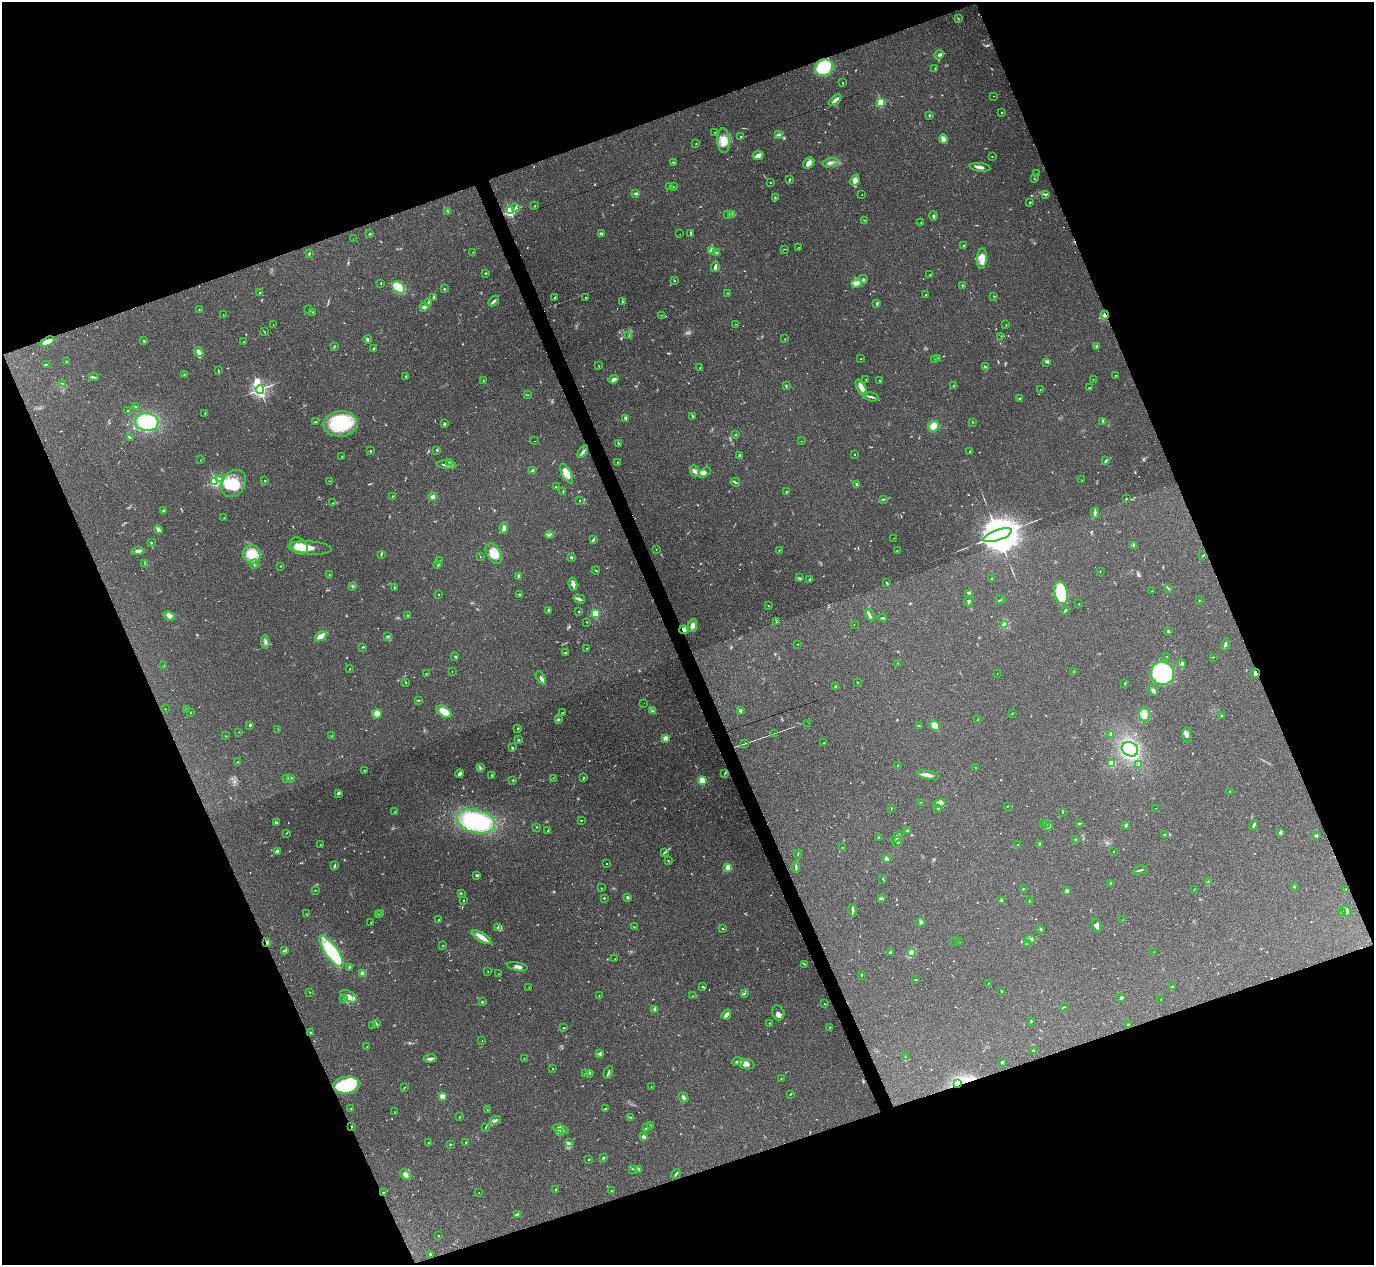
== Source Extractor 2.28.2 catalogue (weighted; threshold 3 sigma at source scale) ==
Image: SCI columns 1-5488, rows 275-5326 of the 5488 x 5473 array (HDU 1 of 3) = the unmasked area's bounding box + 8 px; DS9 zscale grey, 4 x 4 block average (1 PNG px = mean of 4 x 4 image px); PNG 1376 x 1267 px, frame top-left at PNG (2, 2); each listed source drawn as its Kron ellipse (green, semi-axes under 4 px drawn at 4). Shown black and unused: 41% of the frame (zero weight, under 3 of 4 exposures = <1% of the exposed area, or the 3 px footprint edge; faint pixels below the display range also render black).
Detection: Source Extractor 2.28.2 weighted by HDU 2 'WHT'. Background 0.16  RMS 0.0052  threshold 0.0233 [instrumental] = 3 sigma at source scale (4.5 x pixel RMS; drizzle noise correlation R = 1.50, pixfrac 1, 0.05/0.05 arcsec/px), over >= 5 px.
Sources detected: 843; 23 too faint to see at this stretch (4 x 4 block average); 3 inside a brighter object's white glare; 61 cosmic-ray / hot-pixel residue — neither listed nor drawn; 14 coinciding with a brighter row at this scale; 44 inside a brighter listed object's ellipse — not listed separately; of the other 698, all 500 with FLUX_AUTO >= 1.06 (the completeness limit of this list) listed and drawn (198 fainter detections not listed), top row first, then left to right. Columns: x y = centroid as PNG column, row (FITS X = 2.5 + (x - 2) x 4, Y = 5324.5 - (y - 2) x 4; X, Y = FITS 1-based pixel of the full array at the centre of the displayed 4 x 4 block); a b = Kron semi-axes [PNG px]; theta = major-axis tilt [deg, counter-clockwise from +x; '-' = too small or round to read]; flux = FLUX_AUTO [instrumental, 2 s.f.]
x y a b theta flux
958 18 2 2 - 1.1
939 55 5 3 - 6
824 67 9 8 - 190
935 68 2 2 - 3.1
843 83 2 2 - 1.9
994 96 2 2 - 1.1
835 100 7 3 44 11
881 102 2 2 - 200
1002 112 2 2 - 1.7
929 115 2 2 - 3.7
715 132 2 2 - 1.4
778 134 3 2 - 5.8
741 136 2 2 - 1.5
944 139 5 4 - 14
724 141 12 6 -87 31
696 144 2 2 - 1.4
758 155 5 3 - 19
992 156 3 2 - 1.2
674 162 2 2 - 1.2
809 163 6 5 - 14
830 163 8 3 11 12
980 167 10 3 -7 13
1036 174 2 2 - 1.2
790 179 3 2 - 2.8
1035 179 2 2 - 1.2
855 180 6 4 64 19
771 183 2 2 - 1.5
669 186 2 2 - 2.6
673 187 3 2 - 1.9
636 193 4 2 - 5.7
1046 194 4 2 - 4.7
861 195 2 2 - 38
775 198 3 2 - 3
1030 203 3 2 - 3.4
535 206 2 2 - 1.6
516 207 3 2 - 3
448 211 2 2 - 2
510 211 2 2 - 540
728 214 2 2 - 1.3
731 214 2 2 - 1.6
933 216 4 2 - 5.7
864 220 3 2 - 1.4
921 222 2 2 - 1.7
601 233 2 2 - 21
370 234 3 2 - 2.4
679 234 2 2 - 17
691 234 4 3 - 3.9
353 239 2 2 - 16
963 246 2 2 - 2.5
798 248 2 2 - 1.3
785 249 2 2 - 1.1
712 251 2 2 - 27
473 252 2 2 - 1.3
717 253 3 2 - 7.2
309 254 3 2 - 3
982 258 10 5 87 30
715 267 5 2 - 11
485 273 2 2 - 5.6
930 275 3 2 - 1.8
863 279 4 2 - 3.6
674 281 2 2 - 1.9
381 283 2 2 - 6.3
857 283 5 4 - 11
962 285 2 2 - 7.7
398 288 7 5 -41 140
444 289 2 2 - 1.7
260 293 2 2 - 1.6
728 293 2 2 - 1.4
925 295 2 2 - 3.1
994 296 2 2 - 1.2
433 297 3 2 - 3.9
555 298 3 2 - 2.2
585 298 2 2 - 3.8
494 301 6 2 43 6
622 302 2 2 - 1.4
429 303 3 2 - 2.6
877 303 4 2 - 3
424 307 4 3 - 6.3
199 309 2 2 - 2
309 310 2 2 - 1.9
313 312 2 2 - 1.7
223 314 2 2 - 1.4
661 315 2 2 - 1.2
1105 315 4 2 - 4.5
735 324 2 2 - 1.5
273 325 2 2 - 1.1
1006 325 2 2 - 1.2
264 332 2 2 - 1.6
629 336 2 2 - 2
1001 336 2 2 - 1.2
367 339 4 3 - 5.1
785 339 2 2 - 1.7
144 341 2 2 - 17
47 342 8 3 24 28
243 342 2 2 - 2.1
1096 346 3 2 - 2.3
334 347 3 2 - 1.9
374 348 3 2 - 3.1
199 352 5 2 - 18
937 358 2 2 - 1.6
861 359 2 2 - 1.5
935 359 2 2 - 1.1
66 362 2 2 - 1.9
1046 362 2 2 - 1.3
46 364 3 2 - 1.5
599 366 2 2 - 1.3
985 366 3 2 - 2.4
700 368 2 2 - 3.9
218 371 4 2 - 2
185 374 3 2 - 2.1
1115 375 2 2 - 1.1
406 376 3 2 - 3
94 377 5 2 - 4
614 379 5 3 - 13
866 379 2 2 - 1.2
1093 379 2 2 - 1.4
483 380 2 2 - 1.4
879 380 2 2 - 1.2
63 384 3 2 - 2.4
786 386 2 2 - 1.9
953 386 3 2 - 2
862 388 9 3 -61 23
1089 388 2 2 - 5.5
260 389 4 2 - 1100
1040 390 2 2 - 1.1
528 395 2 2 - 1.8
871 397 8 2 -16 7.8
1020 399 3 2 - 1.9
136 407 3 2 - 2.7
128 410 2 2 - 1.5
205 414 2 2 - 1.4
693 416 3 2 - 1.7
626 418 2 2 - 30
1103 421 4 2 - 3.6
147 422 12 9 -7 160
315 422 3 2 - 3.6
972 422 2 2 - 1.1
340 424 17 12 2 230
444 424 3 2 - 3.2
934 426 5 5 - 37
735 435 2 2 - 1.1
130 438 3 2 - 3.2
535 441 2 2 - 8.6
801 441 2 2 - 1.6
619 444 2 2 - 1.4
437 450 2 2 - 4.7
370 451 2 2 - 2.4
970 451 2 2 - 1.8
583 452 7 3 57 8.2
855 455 2 2 - 1.3
342 456 2 2 - 1.2
739 456 2 2 - 26
201 460 2 2 - 1.3
1106 461 4 2 - 3.9
449 462 2 2 - 1.4
617 462 2 2 - 1.2
447 465 10 2 -6 10
532 470 3 2 - 4
695 471 6 3 -69 8.6
704 472 7 3 31 8.5
567 474 11 4 -63 27
219 479 2 2 - 7.8
1081 480 2 2 - 2.5
215 481 2 2 - 490
265 481 2 2 - 2.9
329 481 3 2 - 2.1
735 482 5 2 - 3.9
234 483 14 11 56 83
856 484 3 2 - 2.7
556 487 3 2 - 2.3
563 491 3 2 - 1.7
787 492 2 2 - 9.5
392 497 2 2 - 1.3
433 497 4 3 - 11
884 499 2 2 - 1.5
1126 499 2 2 - 2.1
579 501 2 2 - 1.6
333 503 3 2 - 3.2
163 511 4 2 - 3.9
1095 513 5 2 - 6.2
224 517 2 2 - 1.4
504 528 6 3 83 8.1
158 530 5 2 - 16
549 534 2 2 - 1.1
997 535 15 5 19 19000
893 538 2 2 - 4.3
593 540 2 2 - 4.5
151 543 2 2 - 2.9
1133 545 3 3 - 4
299 546 10 7 -40 39
310 548 22 6 -4 38
656 549 2 2 - 1.1
779 550 2 2 - 1.9
138 551 6 3 6 10
897 551 2 2 - 2.7
494 553 11 7 -60 38
252 554 9 8 - 72
381 554 3 2 - 2.7
480 556 2 2 - 1.4
1203 556 3 2 - 1.8
571 557 3 2 - 5.5
440 561 2 2 - 1.4
145 563 2 2 - 2
254 564 5 2 - 3.8
438 565 3 2 - 2.8
280 566 2 2 - 1.3
596 570 4 2 - 2.3
1100 571 2 2 - 1.6
329 575 2 2 - 1.6
519 576 3 2 - 6
799 578 4 2 - 3.4
809 579 2 2 - 3.1
992 579 3 2 - 3.1
887 583 3 2 - 2.7
573 584 6 4 -78 11
353 586 3 2 - 2.4
394 588 3 2 - 1.6
1168 589 3 2 - 2.3
1152 591 2 2 - 1.4
1061 593 11 7 -78 180
438 594 2 2 - 1.1
519 594 3 2 - 3.1
968 594 2 2 - 1.8
579 599 6 2 -16 10
1000 600 4 2 - 2.3
1199 600 2 2 - 2.2
968 601 5 3 - 4.9
1079 604 2 2 - 1.3
768 606 2 2 - 1.2
549 610 2 2 - 7.9
1065 611 3 2 - 2.5
579 612 2 2 - 3.7
596 614 2 2 - 220
408 615 2 2 - 2.5
870 615 6 2 -59 7.7
169 616 6 4 -26 11
883 618 4 2 - 3.4
587 622 2 2 - 1.3
776 622 2 2 - 1.6
854 624 2 2 - 1.4
1004 624 2 2 - 1.9
692 626 6 4 84 11
684 630 4 4 - 9.6
1168 631 2 2 - 15
321 636 6 3 35 36
387 636 3 2 - 2.9
265 642 7 2 -87 6.5
798 644 2 2 - 1.7
1225 644 6 2 72 4.5
363 647 3 2 - 2.7
586 648 2 2 - 1.1
565 653 3 2 - 2.7
455 656 3 2 - 1.7
1167 656 3 2 - 1.3
1213 657 2 2 - 1.4
898 663 2 2 - 1.7
1181 664 4 3 - 10
164 666 2 2 - 1.1
350 669 2 2 - 1.1
452 672 2 2 - 2.3
1074 672 3 2 - 2.4
1162 673 12 11 - 300
1255 673 4 3 - 8.9
426 674 2 2 - 1.9
997 674 2 2 - 2.7
541 678 7 2 -64 7.8
406 682 2 2 - 1.6
857 682 2 2 - 1.8
1125 683 2 2 - 1.2
835 687 3 2 - 6.9
1153 690 6 3 -58 7.4
419 700 3 2 - 3
644 703 2 2 - 9.6
165 709 2 2 - 2.1
186 709 2 2 - 1.3
653 711 2 2 - 2.5
740 711 4 2 - 4.4
444 712 8 5 -33 38
190 713 2 2 - 2
562 713 4 2 - 2
1012 713 3 2 - 1.2
377 714 5 3 - 10
1144 714 7 5 -85 19
1222 715 3 2 - 3
558 719 3 2 - 3.4
977 720 3 2 - 1.4
808 723 2 2 - 24
250 725 3 2 - 2.7
919 726 4 2 - 1.7
935 726 5 4 - 35
518 728 2 2 - 3.4
278 729 2 2 - 1.2
239 732 2 2 - 1.3
775 733 4 2 - 1.4
1111 734 3 2 - 5.7
1187 735 8 4 -88 10
225 736 2 2 - 1.7
332 736 2 2 - 1.7
665 738 2 2 - 69
519 740 3 2 - 2.4
745 743 4 2 - 1.5
824 743 2 2 - 1.3
512 748 4 2 - 3.6
1130 749 8 6 -29 190
238 762 4 2 - 3.4
1112 764 2 2 - 220
1139 765 2 2 - 4.3
898 766 2 2 - 1.8
480 768 2 2 - 2.3
976 768 2 2 - 1.3
364 771 2 2 - 5
725 773 2 2 - 1.7
460 774 4 3 - 8.3
492 775 2 2 - 1.9
928 775 11 3 -11 14
287 778 3 2 - 3.2
290 778 4 2 - 4.5
553 778 2 2 - 2.8
583 778 3 2 - 1.8
513 780 2 2 - 2
702 780 2 2 - 190
1230 791 2 2 - 2.9
338 793 4 3 - 3.9
920 802 3 2 - 1.4
939 803 6 4 19 24
1007 806 2 2 - 2
891 808 2 2 - 6.8
937 808 2 2 - 2
1155 808 2 2 - 10
395 812 2 2 - 2.5
1062 812 2 2 - 1.4
581 820 3 2 - 1.6
476 821 19 11 -14 270
276 822 4 2 - 2.7
1079 823 3 2 - 3.5
1044 824 3 2 - 3.5
1047 825 3 2 - 3.4
1126 825 3 2 - 3.5
1254 825 5 2 - 6.1
537 827 2 2 - 1.3
1049 827 4 3 - 5.9
547 830 3 2 - 1.1
908 831 3 2 - 1.8
286 833 2 2 - 1.2
1280 833 4 3 - 7.1
1164 834 2 2 - 1.9
1316 836 3 2 - 4.7
878 837 2 2 - 2.1
897 837 7 4 37 11
1075 839 2 2 - 1.7
897 842 5 2 - 5.3
1017 844 2 2 - 1.5
1039 844 3 2 - 2.7
320 845 2 2 - 1.5
842 847 2 2 - 1.2
277 851 3 2 - 11
1113 851 2 2 - 1.4
664 852 3 2 - 2.6
798 854 4 2 - 2.4
887 859 3 2 - 14
668 861 2 2 - 1.2
607 863 2 2 - 1.4
335 866 4 2 - 2.8
728 867 2 2 - 100
796 867 6 2 -83 4.4
1140 870 7 2 12 4.4
477 875 3 2 - 5.4
883 879 2 2 - 1.1
1209 882 4 3 - 4.9
1111 883 2 2 - 23
1294 886 2 2 - 3.1
601 888 2 2 - 1.2
1023 889 2 2 - 1.7
1194 889 2 2 - 1.9
1346 889 2 2 - 1.8
315 890 2 2 - 1.4
1067 891 2 2 - 47
461 893 2 2 - 1.1
627 897 2 2 - 4.7
604 898 2 2 - 4.2
881 898 4 2 - 4.5
1002 900 3 2 - 3
464 901 2 2 - 2.3
1029 901 3 2 - 1.7
853 910 6 2 -77 6.8
1346 911 6 3 -53 9.7
1342 912 4 2 - 4
381 913 2 2 - 1.1
306 914 3 2 - 1.2
379 915 2 2 - 4.2
439 920 2 2 - 10
1123 920 2 2 - 1.1
371 922 2 2 - 1.3
921 922 4 2 - 4.2
1096 925 7 4 -71 9.8
498 927 4 3 - 6.7
634 927 4 2 - 2
723 929 2 2 - 2.2
1040 929 2 2 - 18
481 937 11 3 -32 31
1031 939 5 2 - 4.1
955 941 2 2 - 1.3
960 942 2 2 - 1.4
267 943 3 2 - 4.4
1028 943 2 2 - 1.7
443 946 2 2 - 1.3
284 950 4 2 - 3.2
331 952 18 6 -55 190
890 952 4 2 - 2.9
911 952 3 2 - 3.9
1154 952 2 2 - 1.1
615 959 2 2 - 1.2
805 964 4 2 - 1.9
349 967 2 2 - 2.8
517 967 10 3 -11 9.7
488 971 2 2 - 1.2
363 973 4 3 - 11
498 974 2 2 - 1.1
861 975 2 2 - 1.6
915 980 3 2 - 2.1
989 983 2 2 - 6
702 986 2 2 - 1.7
1173 986 3 2 - 3.7
529 987 2 2 - 1.5
1002 991 3 2 - 5.7
310 993 2 2 - 1.6
744 993 3 2 - 2.9
349 996 9 5 -31 16
599 996 2 2 - 1.3
692 996 2 2 - 1.4
1121 998 4 3 - 5.1
344 999 2 2 - 1.8
1161 1000 2 2 - 1.1
482 1002 2 2 - 12
824 1004 2 2 - 1.2
1064 1007 3 2 - 2.2
655 1009 2 2 - 44
778 1013 7 6 - 11
726 1015 5 3 - 13
1031 1021 2 2 - 2.6
769 1023 2 2 - 1.7
377 1024 3 2 - 2.4
373 1025 2 2 - 2
1128 1025 3 2 - 2.2
829 1027 2 2 - 1.6
564 1028 2 2 - 2.1
311 1032 3 2 - 2.3
482 1041 2 2 - 2.3
367 1047 2 2 - 1.4
1033 1050 3 2 - 2.2
600 1054 4 2 - 4
905 1056 2 2 - 1.3
430 1059 7 2 8 13
524 1059 2 2 - 1.1
738 1062 6 2 2 9.6
1002 1062 3 2 - 4.1
747 1064 8 5 -7 18
553 1069 2 2 - 1.1
608 1072 7 2 66 5.1
585 1073 4 2 - 3.8
590 1073 4 2 - 4
781 1079 2 2 - 1.7
958 1083 3 2 - 3.3
347 1085 13 8 5 180
651 1087 2 2 - 1.1
404 1088 3 2 - 2
790 1094 2 2 - 1.4
442 1096 2 2 - 120
683 1097 5 3 - 6.1
351 1108 2 2 - 1.9
605 1109 2 2 - 2.2
488 1110 2 2 - 1.4
394 1112 2 2 - 1.3
459 1117 2 2 - 1.3
631 1117 2 2 - 1.6
495 1120 5 3 - 7.5
651 1125 3 2 - 2
352 1126 2 2 - 3.8
486 1127 3 2 - 1.5
646 1128 3 2 - 2.3
561 1129 8 3 -19 14
559 1133 3 2 - 4.7
643 1137 2 2 - 17
466 1142 2 2 - 1.8
429 1143 2 2 - 10
569 1143 4 2 - 4.1
450 1144 2 2 - 2.5
603 1158 2 2 - 4
588 1160 2 2 - 1.4
633 1169 2 2 - 1.4
639 1169 3 2 - 4.6
405 1174 6 4 -38 10
676 1174 5 2 - 4.2
555 1189 2 2 - 1.5
611 1191 3 2 - 3.2
383 1193 3 2 - 1.9
478 1193 2 2 - 37
517 1214 3 3 - 3.4
438 1235 2 2 - 1.5
430 1255 2 2 - 20
Overlapping masked pixels (flux is a lower limit): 8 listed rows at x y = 824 67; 1105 315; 47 342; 684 630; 1255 673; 267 943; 958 1083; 352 1126
Diffuse or blended objects may show on this block-average render without a row.